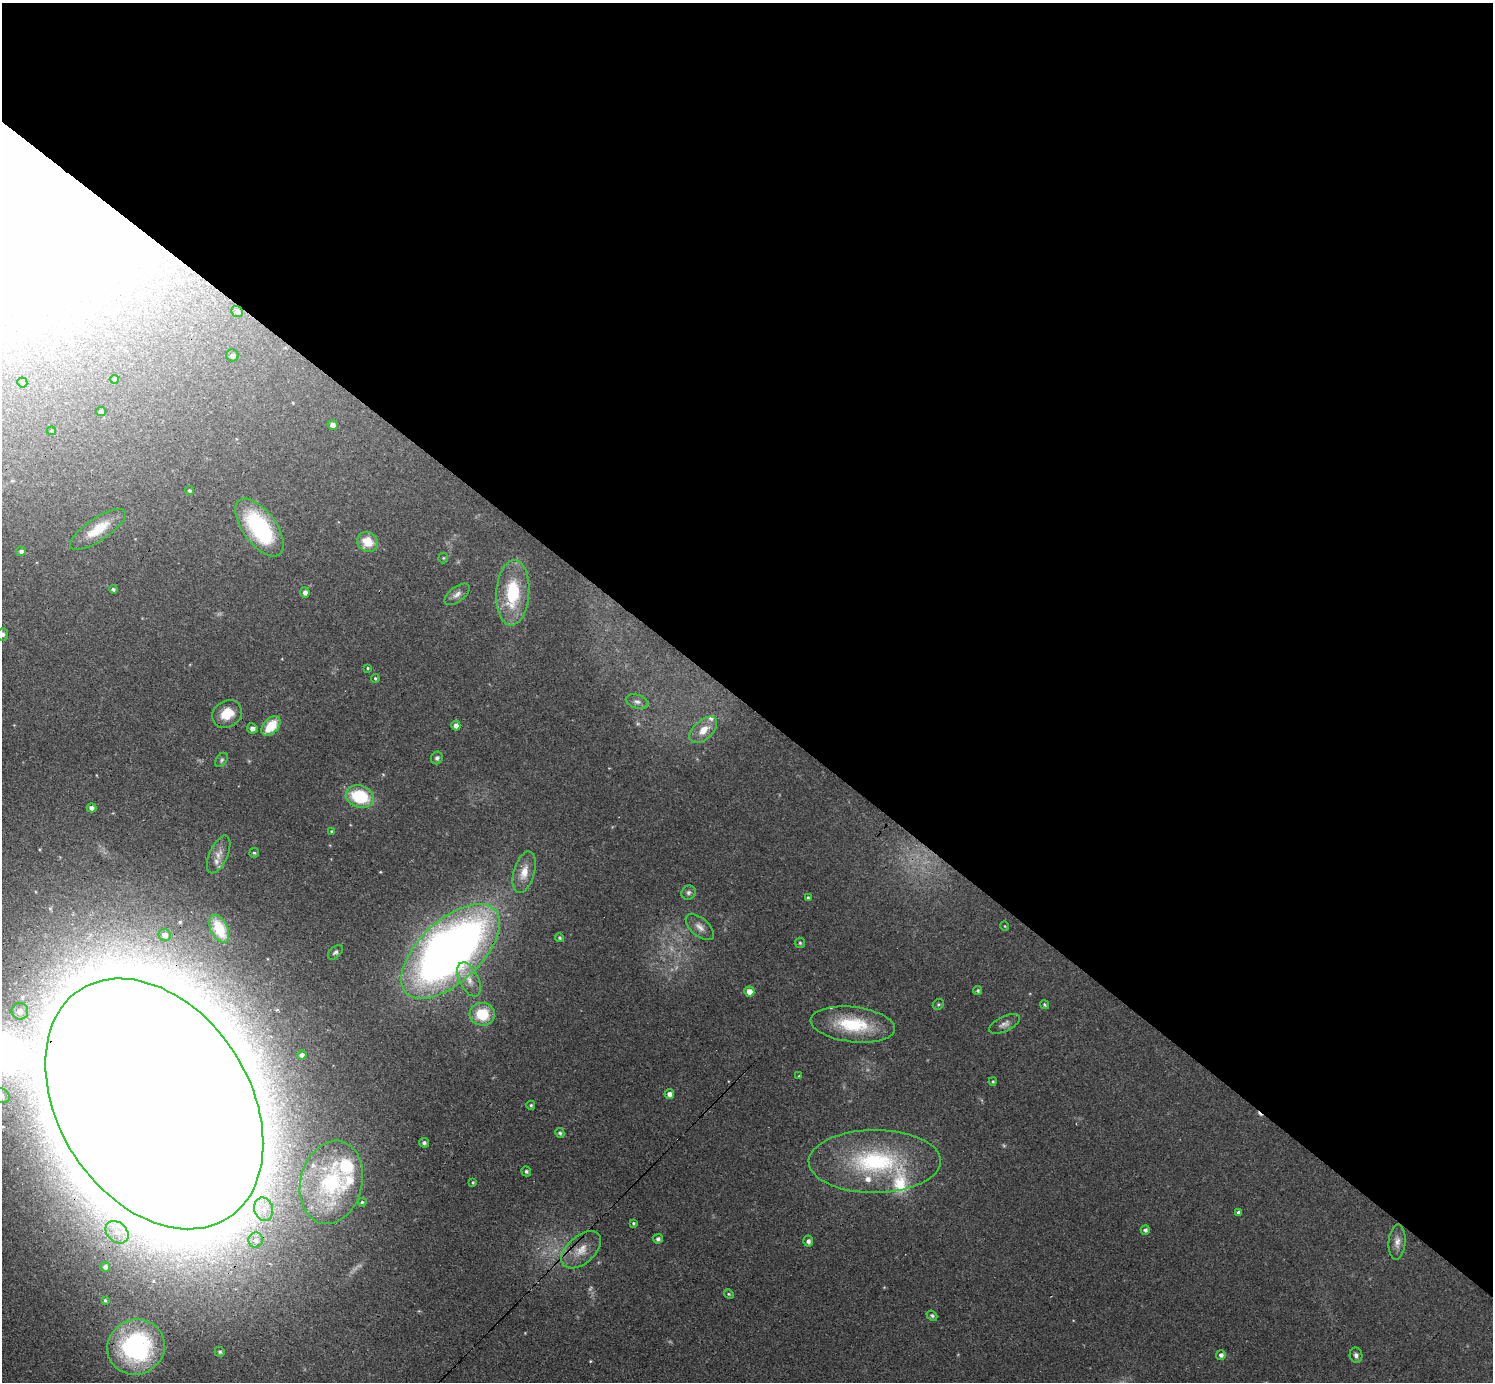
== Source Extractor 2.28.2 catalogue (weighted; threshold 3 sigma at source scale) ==
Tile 3 of 4 x 4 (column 3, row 1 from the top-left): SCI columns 3039-4529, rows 4459-5838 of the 6141 x 6138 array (HDU 1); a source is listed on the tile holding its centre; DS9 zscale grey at full resolution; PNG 1495 x 1384 px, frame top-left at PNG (2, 3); each listed source drawn as its Kron ellipse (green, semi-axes under 4 px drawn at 4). Shown black and unused: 51% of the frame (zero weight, under 3 of 4 exposures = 1% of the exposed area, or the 3 px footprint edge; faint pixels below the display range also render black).
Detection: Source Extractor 2.28.2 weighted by HDU 2 'WHT'; one run over the whole footprint, this tile lists its part. Background 0.116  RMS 0.007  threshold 0.0315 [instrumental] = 3 sigma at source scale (4.5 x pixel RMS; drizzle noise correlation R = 1.50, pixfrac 1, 0.05/0.05 arcsec/px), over >= 5 px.
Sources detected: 101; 2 too faint to see at this stretch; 7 inside a brighter object's white glare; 1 cosmic-ray / hot-pixel residue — neither listed nor drawn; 6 inside a brighter listed object's ellipse — not listed separately; the other 85 listed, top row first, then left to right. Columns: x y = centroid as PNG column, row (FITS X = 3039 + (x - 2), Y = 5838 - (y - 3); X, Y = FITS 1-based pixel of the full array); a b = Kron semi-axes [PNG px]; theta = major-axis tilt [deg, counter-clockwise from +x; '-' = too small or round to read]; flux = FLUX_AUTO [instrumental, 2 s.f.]
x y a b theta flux
237 312 6 5 - 2
232 355 6 6 - 3.2
114 379 4 4 - 2.3
22 382 5 5 - 1.2
101 411 5 4 - 1.9
333 425 5 4 - 3.2
51 431 4 3 - 0.76
190 491 4 4 - 1.3
259 527 34 16 -53 70
98 529 32 11 34 17
368 542 11 9 -33 13
21 551 5 4 - 1.9
443 558 5 5 - 0.89
113 589 4 3 - 1.3
305 592 5 5 - 3.1
513 593 33 16 86 37
457 594 15 7 38 3.6
2 634 6 5 - 2
368 668 4 3 - 0.67
375 678 4 3 - 0.96
637 701 11 7 -15 3.1
227 714 15 13 34 13
456 725 5 4 - 3.3
271 726 12 7 49 16
252 728 5 5 - 3.2
703 730 16 9 43 8.7
437 758 6 6 - 1.7
222 760 8 5 54 1.4
360 796 14 11 -20 36
92 808 5 4 - 2.7
331 831 4 3 - 0.7
254 853 5 4 - 0.98
219 854 20 9 66 6.4
524 872 21 10 74 10
688 893 7 6 - 1.9
808 898 4 3 - 0.88
1005 926 5 3 - 0.51
700 927 17 9 -42 5
219 929 15 8 -64 23
165 935 6 5 - 3.7
560 938 4 4 - 1.1
800 943 5 5 - 0.99
450 951 61 31 43 570
335 952 9 5 43 1.6
469 979 18 9 -63 7.9
978 991 5 4 - 1.2
749 992 5 5 - 6.1
938 1004 6 5 - 1
1045 1005 4 4 - 1.1
20 1011 8 8 - 5.4
482 1014 12 11 - 21
853 1024 42 17 -7 36
1004 1024 17 7 26 3.7
302 1055 5 4 - 2.5
799 1076 4 3 - 0.55
993 1081 4 3 - 0.9
669 1094 5 4 - 2.8
2 1096 8 7 - 3.5
154 1104 136 95 -57 19000
531 1105 4 4 - 0.98
560 1133 5 4 - 1.4
424 1143 5 5 - 1.9
875 1161 66 31 0 84
526 1171 5 4 - 1.3
331 1182 42 31 76 48
473 1182 4 3 - 0.77
362 1202 4 4 - 0.88
264 1209 12 9 -75 7.6
1238 1212 4 3 - 1.6
633 1223 4 4 - 0.9
1145 1230 4 4 - 1.7
117 1232 13 9 -43 8.4
658 1239 5 4 - 1.8
256 1240 7 7 - 2.9
808 1241 5 5 - 2.3
1397 1242 18 8 86 5.1
581 1250 23 13 42 12
105 1267 5 4 - 2.1
729 1294 5 4 - 0.89
105 1300 3 3 - 0.72
932 1316 6 4 -39 1.2
136 1347 29 27 27 98
220 1352 5 4 - 1.2
1221 1355 5 5 - 2.1
1356 1355 8 6 -78 2.2
Overlapping masked pixels (flux is a lower limit): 1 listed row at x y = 154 1104
Isophote crosses this tile's border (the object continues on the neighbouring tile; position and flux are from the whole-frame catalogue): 3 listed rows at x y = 2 634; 2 1096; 154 1104